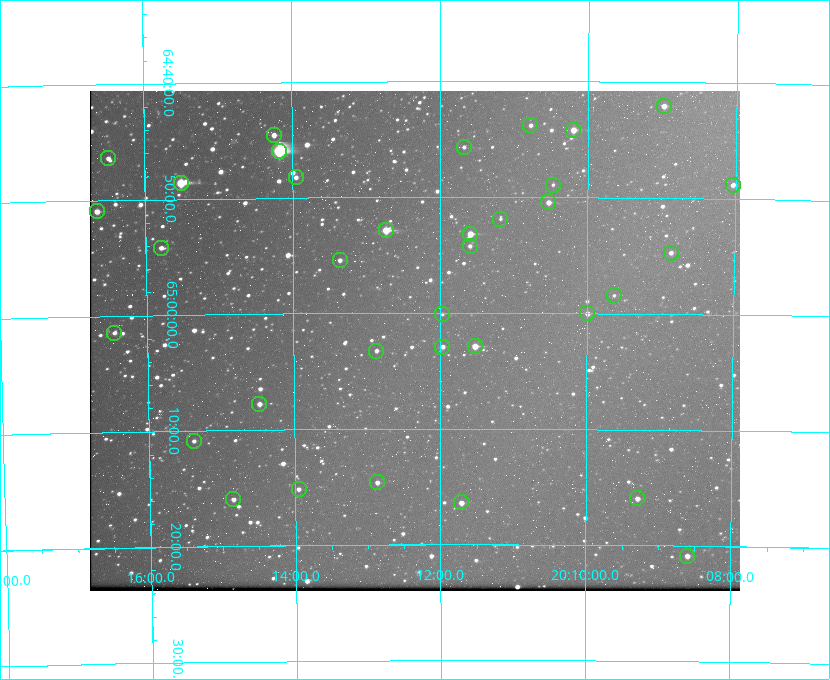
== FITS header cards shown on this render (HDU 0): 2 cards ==
NAXIS1  =                  650 / Width of table row in bytes
NAXIS2  =                  500 / Number of rows in table

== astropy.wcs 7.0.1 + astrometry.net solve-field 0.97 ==
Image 650 x 500 px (HDU 0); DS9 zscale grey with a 90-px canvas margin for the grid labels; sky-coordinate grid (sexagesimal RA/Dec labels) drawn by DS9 from the SOLVED WCS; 35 Tycho-2 reference stars matched to detected sources circled (green)
Header WCS: none
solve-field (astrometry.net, Tycho-2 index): SOLVED blind (the file carries no WCS)
Solved WCS: RA---TAN-SIP/DEC--TAN-SIP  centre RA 20:12:21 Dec +65:02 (303.09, +65.04 deg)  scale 5.19 arcsec/px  FOV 56.2' x 43.2'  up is -180 deg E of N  parity flipped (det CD > 0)
(file carries no celestial WCS; the grid is the blind solution)
Tycho-2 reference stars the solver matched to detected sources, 35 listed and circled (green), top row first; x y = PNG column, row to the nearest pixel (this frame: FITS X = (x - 90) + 1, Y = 500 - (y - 91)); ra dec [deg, ICRS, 3 dp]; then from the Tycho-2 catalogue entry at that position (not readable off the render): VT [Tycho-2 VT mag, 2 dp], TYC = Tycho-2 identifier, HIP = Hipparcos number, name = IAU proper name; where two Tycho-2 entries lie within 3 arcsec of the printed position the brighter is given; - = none
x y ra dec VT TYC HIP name
664 106 302.245 +64.701 10.15 4240-635-1 - -
530 125 302.694 +64.730 11.56 4240-766-1 - -
573 130 302.549 +64.736 9.65 4240-950-1 - -
274 135 303.562 +64.742 10.88 4240-278-1 - -
464 147 302.919 +64.761 11.77 4240-64-1 - -
279 151 303.544 +64.765 7.36 4240-620-1 99731 -
108 158 304.122 +64.773 12.06 4240-1113-1 - -
296 177 303.488 +64.804 11.29 4240-68-1 - -
181 183 303.878 +64.810 8.93 4240-794-1 - -
553 185 302.617 +64.815 11.97 4240-238-1 - -
733 185 302.008 +64.813 10.38 4240-809-1 - -
548 202 302.633 +64.841 10.69 4240-985-1 - -
97 211 304.164 +64.849 10.65 4240-315-1 - -
500 219 302.794 +64.865 12.51 4240-904-1 - -
386 230 303.184 +64.880 9.02 4240-488-1 - -
470 234 302.897 +64.886 9.40 4240-717-1 - -
470 246 302.899 +64.904 11.91 4240-435-1 - -
161 248 303.948 +64.903 11.68 4240-549-1 - -
671 253 302.216 +64.912 11.03 4240-1279-1 - -
340 260 303.341 +64.923 11.58 4240-148-1 - -
614 295 302.408 +64.974 11.97 4240-686-1 - -
587 313 302.498 +65.000 11.22 4240-149-1 - -
442 314 302.992 +65.001 11.85 4240-479-1 - -
114 333 304.112 +65.024 12.29 4240-364-1 - -
475 346 302.882 +65.048 10.25 4240-98-1 - -
442 347 302.992 +65.048 11.44 4240-88-1 - -
376 351 303.217 +65.054 11.98 4240-166-1 - -
259 404 303.620 +65.129 11.18 4240-34-1 - -
194 441 303.846 +65.181 11.99 4240-1077-1 - -
377 482 303.217 +65.244 11.17 4240-236-1 - -
299 489 303.488 +65.252 12.13 4240-1343-1 - -
637 498 302.323 +65.266 11.19 4240-188-1 - -
233 499 303.713 +65.266 11.45 4240-564-1 - -
461 502 302.928 +65.273 10.74 4240-760-1 - -
687 556 302.149 +65.348 11.48 4240-952-1 - -